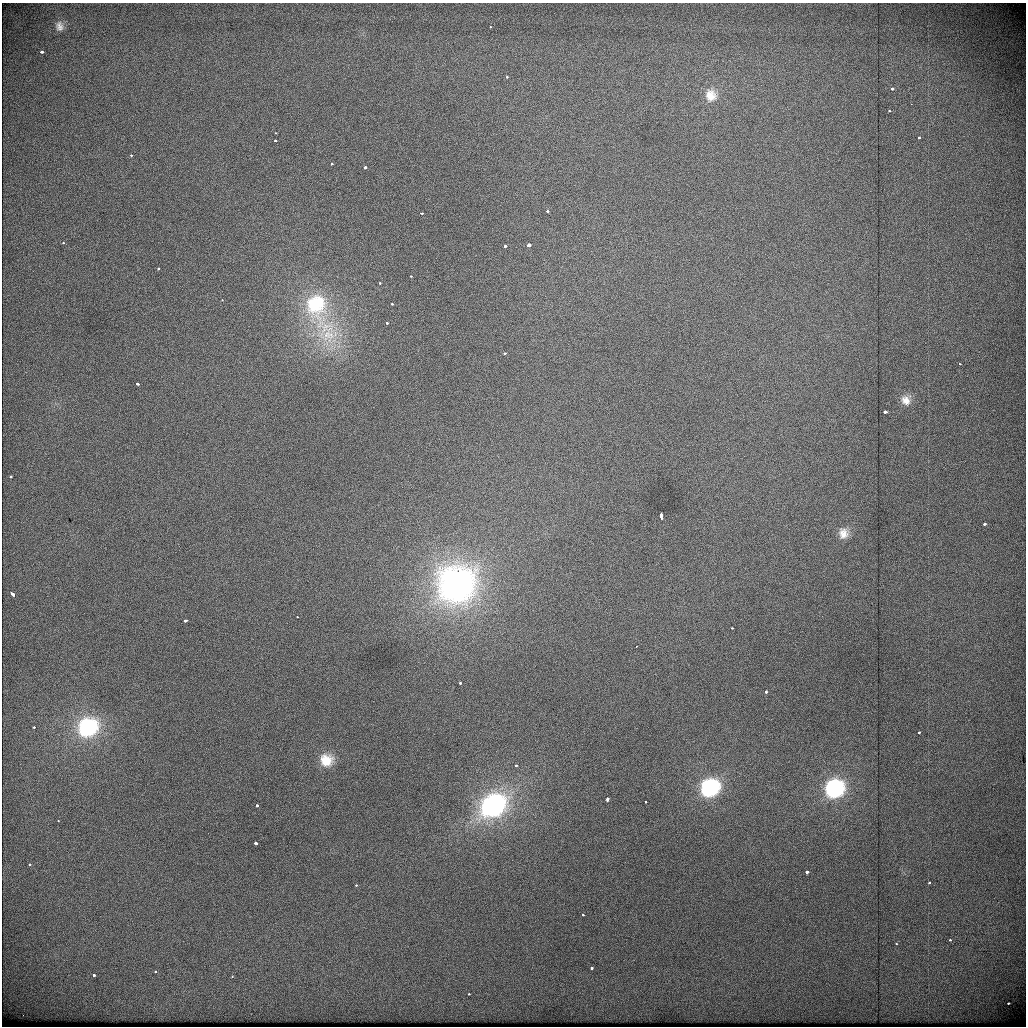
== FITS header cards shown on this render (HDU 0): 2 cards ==
NAXIS1  =                 1024          /
NAXIS2  =                 1024          /

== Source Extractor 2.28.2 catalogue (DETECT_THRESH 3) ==
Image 1024 x 1024 px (HDU 0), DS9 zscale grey, 1 PNG px = 1 image px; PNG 1028 x 1028 px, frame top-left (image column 1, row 1024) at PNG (2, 3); no overlay
Background 442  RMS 1.9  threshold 5.59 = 3 sigma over >= 5 px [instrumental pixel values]
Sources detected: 70; all 70 listed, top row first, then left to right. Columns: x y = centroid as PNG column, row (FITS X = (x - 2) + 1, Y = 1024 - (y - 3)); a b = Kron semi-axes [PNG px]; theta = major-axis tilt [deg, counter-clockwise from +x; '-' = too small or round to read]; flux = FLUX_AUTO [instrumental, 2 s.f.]
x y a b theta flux
60 26 13 10 -82 800
490 27 3 2 - 180
41 52 3 3 - 730
507 77 3 3 - 240
892 89 3 3 - 670
711 95 20 18 -78 2900
911 104 2 2 - 77
889 111 3 3 - 320
275 133 3 2 - 150
919 138 3 3 - 310
275 141 3 3 - 310
131 155 3 2 - 320
332 164 3 3 - 480
365 167 3 3 - 1000
547 211 3 2 - 360
422 213 3 2 - 1300
63 243 3 2 - 160
529 245 3 3 - 2000
505 246 3 3 - 580
158 268 3 3 - 350
411 276 3 2 - 290
380 283 3 3 - 190
222 300 3 3 - 160
392 304 3 3 - 290
316 305 37 28 -81 9900
387 323 3 3 - 310
329 335 28 24 62 6100
504 353 3 3 - 390
959 364 3 3 - 250
137 384 3 3 - 1500
906 400 14 13 - 1400
885 412 3 3 - 1500
11 477 3 3 - 300
661 516 6 3 -89 1500
984 524 3 3 - 790
843 533 15 14 - 1500
456 585 30 28 29 51000
13 594 4 3 - 740
297 617 3 2 - 400
186 620 4 3 - 830
732 628 3 2 - 210
636 646 3 2 - 260
460 683 4 3 - 450
766 692 3 3 - 520
34 727 3 3 - 270
87 727 20 18 29 13000
919 732 3 3 - 350
326 760 13 13 - 2300
516 765 3 3 - 340
709 788 18 16 33 12000
834 789 17 16 - 13000
607 799 4 3 - 1100
645 802 3 2 - 170
257 805 3 3 - 1400
493 805 22 17 36 30000
58 821 3 2 - 140
256 843 4 3 - 580
29 864 3 2 - 270
807 872 3 3 - 690
929 883 3 3 - 250
356 885 3 3 - 200
583 915 3 3 - 270
950 940 3 3 - 230
896 943 2 2 - 120
591 968 3 3 - 480
155 972 3 3 - 450
94 975 3 3 - 870
232 976 3 2 - 1300
469 994 3 3 - 160
1008 1003 3 2 - 360